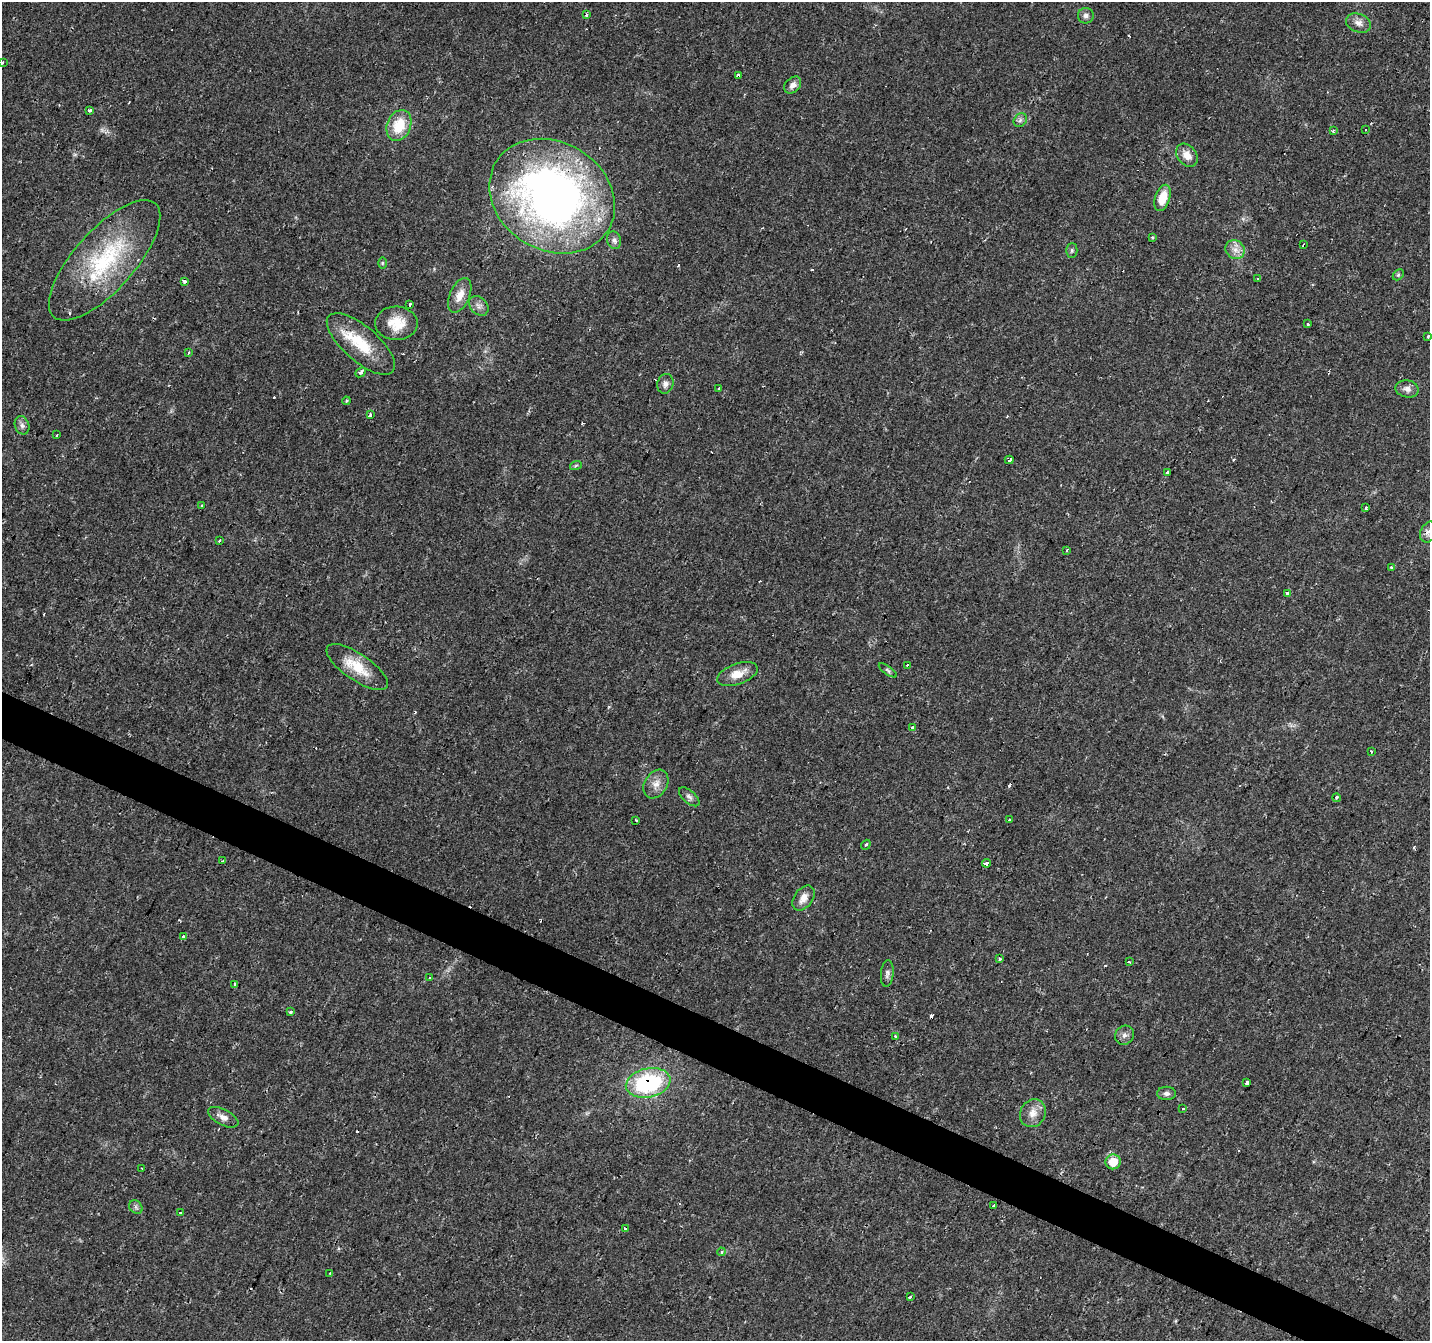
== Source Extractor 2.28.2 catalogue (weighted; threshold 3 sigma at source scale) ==
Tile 6 of 4 x 4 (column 2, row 2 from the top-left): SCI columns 1435-2862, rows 2947-4285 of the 5719 x 5826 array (HDU 1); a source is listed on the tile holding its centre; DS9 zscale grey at full resolution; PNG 1432 x 1343 px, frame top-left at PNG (2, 2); each listed source drawn as its Kron ellipse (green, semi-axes under 4 px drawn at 4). Shown black and unused: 3% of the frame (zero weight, under 2 of 3 exposures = <1% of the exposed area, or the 3 px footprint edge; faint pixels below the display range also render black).
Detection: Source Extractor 2.28.2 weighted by HDU 2 'WHT'; one run over the whole footprint, this tile lists its part. Background 0.0177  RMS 0.0029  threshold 0.0133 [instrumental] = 3 sigma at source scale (4.5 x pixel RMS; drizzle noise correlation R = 1.50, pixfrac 1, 0.0396/0.0396 arcsec/px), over >= 5 px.
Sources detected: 109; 19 cosmic-ray / hot-pixel residue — neither listed nor drawn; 1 inside a brighter listed object's ellipse — not listed separately; the other 89 listed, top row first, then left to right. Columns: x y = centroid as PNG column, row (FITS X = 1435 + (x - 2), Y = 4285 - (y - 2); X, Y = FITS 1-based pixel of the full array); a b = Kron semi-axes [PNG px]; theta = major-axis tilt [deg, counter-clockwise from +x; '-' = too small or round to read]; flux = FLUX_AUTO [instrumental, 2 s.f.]
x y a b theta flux
586 14 3 3 - 2.5
1086 16 8 7 - 1.2
1358 23 13 9 -22 2.1
2 62 3 3 - 1.3
738 75 3 3 - 9.4
793 85 10 7 45 1.5
90 111 3 3 - 8.8
1020 120 7 6 - 0.82
399 125 16 11 67 8.3
1366 130 3 2 - 0.88
1333 131 3 3 - 0.72
1187 155 13 9 -51 2.9
552 196 66 54 -31 180
1162 198 13 7 73 5.4
1152 237 3 3 - 0.38
614 240 9 7 -72 0.99
1304 245 3 3 - 1.1
1072 250 7 5 89 0.61
1235 250 10 9 - 2.2
105 260 76 30 48 33
382 263 6 4 90 0.39
1398 275 6 4 45 0.48
1257 279 3 3 - 1.7
184 281 4 3 - 0.81
460 295 18 10 66 3.5
410 305 3 3 - 0.57
479 306 11 8 -47 1.4
396 323 21 17 -1 6.4
1308 324 3 3 - 0.56
1428 337 3 3 - 2.8
361 344 42 17 -41 12
189 353 4 3 - 0.43
361 372 6 4 42 0.98
665 384 10 8 74 1.5
718 389 3 2 - 0.58
1407 389 11 8 -11 1.7
346 401 4 3 - 0.28
370 415 3 3 - 3.8
22 425 9 7 -69 1.1
57 435 3 3 - 0.67
1009 460 4 2 - 0.94
576 465 6 3 20 0.39
1167 473 3 3 - 2.1
202 506 3 3 - 1.1
1366 508 3 3 - 2.9
1428 532 11 7 68 1.6
219 541 3 3 - 0.94
1067 550 3 2 - 0.63
1391 567 4 4 - 0.44
1287 593 3 3 - 4.4
907 665 3 3 - 1.2
357 667 36 13 -34 8.4
888 670 10 3 -35 0.55
737 674 21 10 19 4.2
912 727 3 3 - 2.1
1371 751 3 3 - 0.62
656 784 15 11 58 2.7
689 797 12 6 -41 1.1
1336 798 4 4 - 0.57
636 820 3 3 - 0.52
1010 820 3 3 - 1.6
866 845 5 3 - 0.41
222 861 3 2 - 0.2
986 863 4 3 - 14
803 898 14 9 53 2.8
184 937 3 3 - 4.8
999 958 4 3 - 0.42
1129 962 3 2 - 0.29
887 974 13 6 84 1.1
430 978 3 2 - 0.38
235 985 3 3 - 1.1
290 1012 3 3 - 0.48
1124 1035 10 9 - 1.3
896 1036 3 3 - 1.5
648 1083 22 14 12 31
1247 1083 4 3 - 3.2
1167 1093 9 6 0 1.1
1183 1109 3 2 - 0.58
1033 1113 14 12 62 3.1
223 1117 16 8 -27 2.1
1113 1162 7 7 - 5.3
142 1168 3 2 - 0.28
993 1206 3 3 - 0.44
136 1207 7 6 - 0.78
180 1213 3 3 - 0.74
625 1228 3 3 - 1.9
721 1252 4 4 - 0.38
330 1273 3 2 - 0.17
910 1297 3 3 - 4.2
Overlapping masked pixels (flux is a lower limit): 4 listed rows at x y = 738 75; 552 196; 1304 245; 648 1083
Isophote crosses this tile's border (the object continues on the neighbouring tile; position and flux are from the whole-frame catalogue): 2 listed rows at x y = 2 62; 1428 532